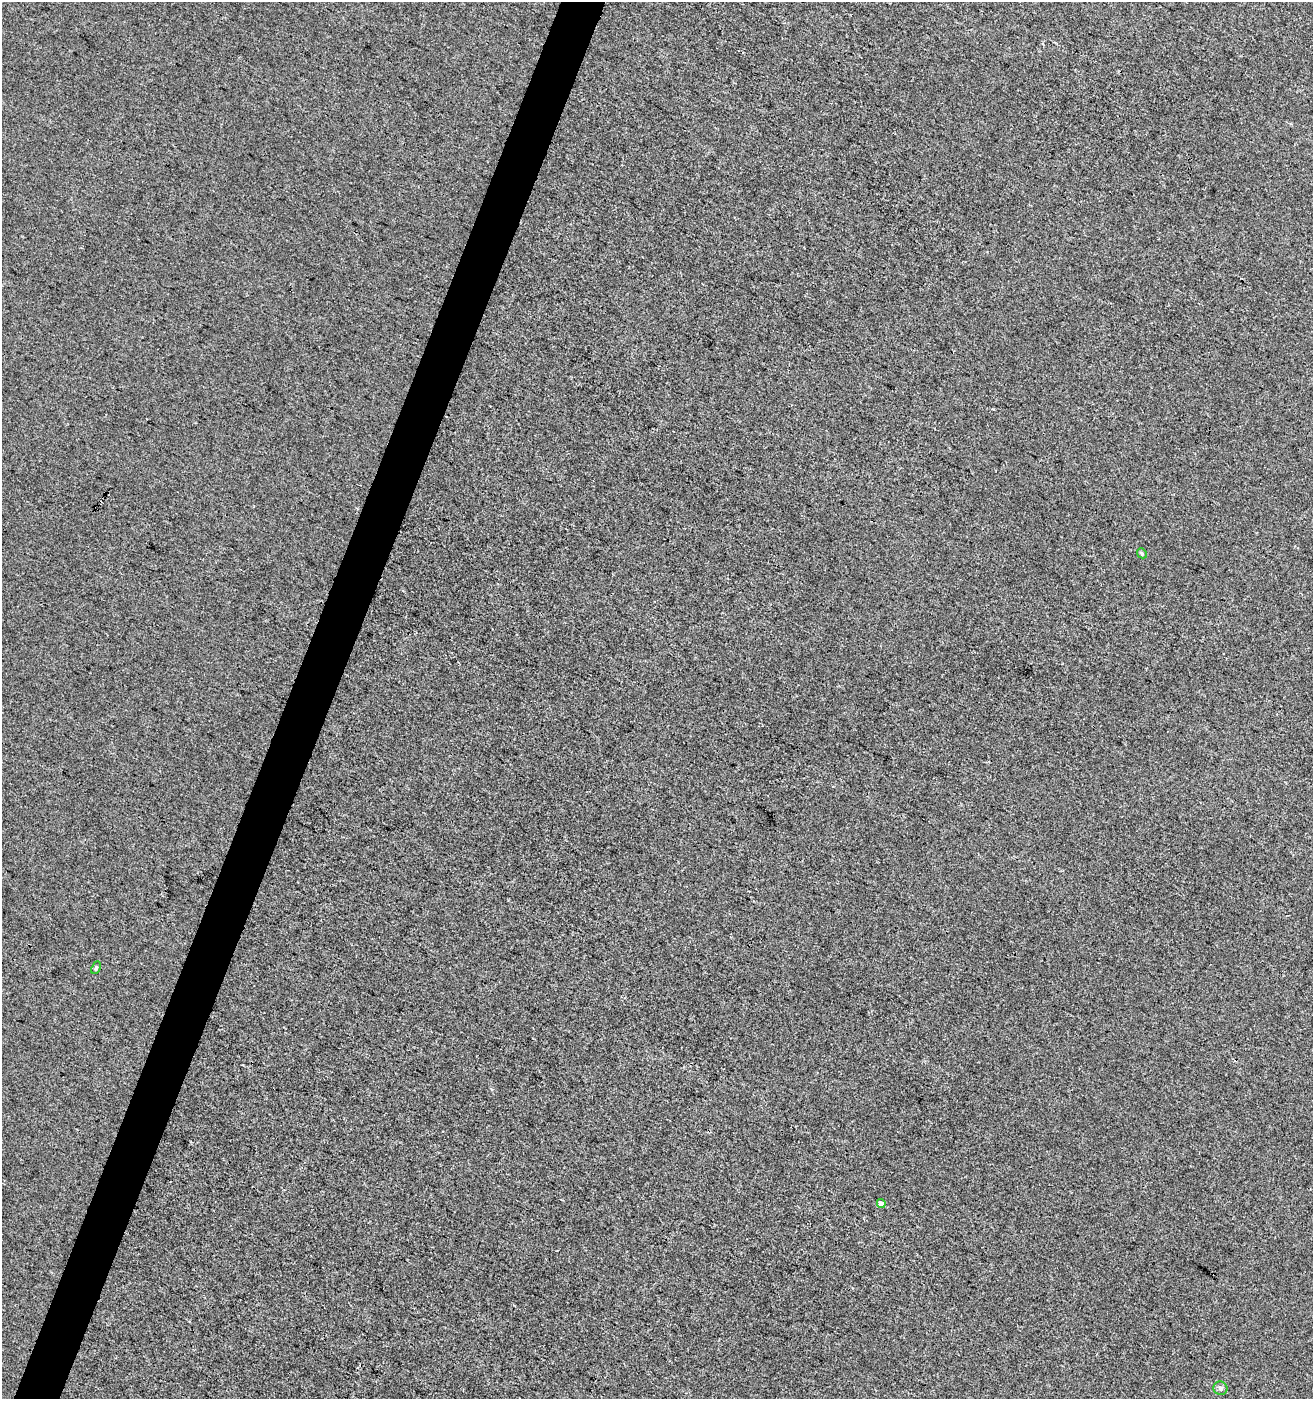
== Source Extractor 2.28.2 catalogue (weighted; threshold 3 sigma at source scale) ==
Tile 7 of 4 x 4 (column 3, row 2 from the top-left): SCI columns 2828-4138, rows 2802-4198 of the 5721 x 5596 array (HDU 1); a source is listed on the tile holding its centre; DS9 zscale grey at full resolution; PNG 1315 x 1401 px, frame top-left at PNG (2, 2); each listed source drawn as its Kron ellipse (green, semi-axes under 4 px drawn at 4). Shown black and unused: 3% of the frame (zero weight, under 3 of 4 exposures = <1% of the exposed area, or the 3 px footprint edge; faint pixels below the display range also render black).
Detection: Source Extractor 2.28.2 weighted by HDU 2 'WHT'; one run over the whole footprint, this tile lists its part. Background -5.16e-04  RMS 0.0034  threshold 0.0155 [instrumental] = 3 sigma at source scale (4.5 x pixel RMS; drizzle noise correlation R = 1.50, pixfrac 1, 0.0396/0.0396 arcsec/px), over >= 5 px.
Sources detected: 5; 1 cosmic-ray / hot-pixel residue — neither listed nor drawn; the other 4 listed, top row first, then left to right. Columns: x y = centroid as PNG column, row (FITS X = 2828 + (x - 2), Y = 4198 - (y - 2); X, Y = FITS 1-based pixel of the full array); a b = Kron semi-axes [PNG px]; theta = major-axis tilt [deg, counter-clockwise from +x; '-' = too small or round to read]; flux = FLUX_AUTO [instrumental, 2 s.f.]
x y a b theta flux
1142 553 5 4 - 0.44
96 968 7 4 66 0.54
881 1204 4 4 - 1.8
1220 1388 7 6 - 0.98